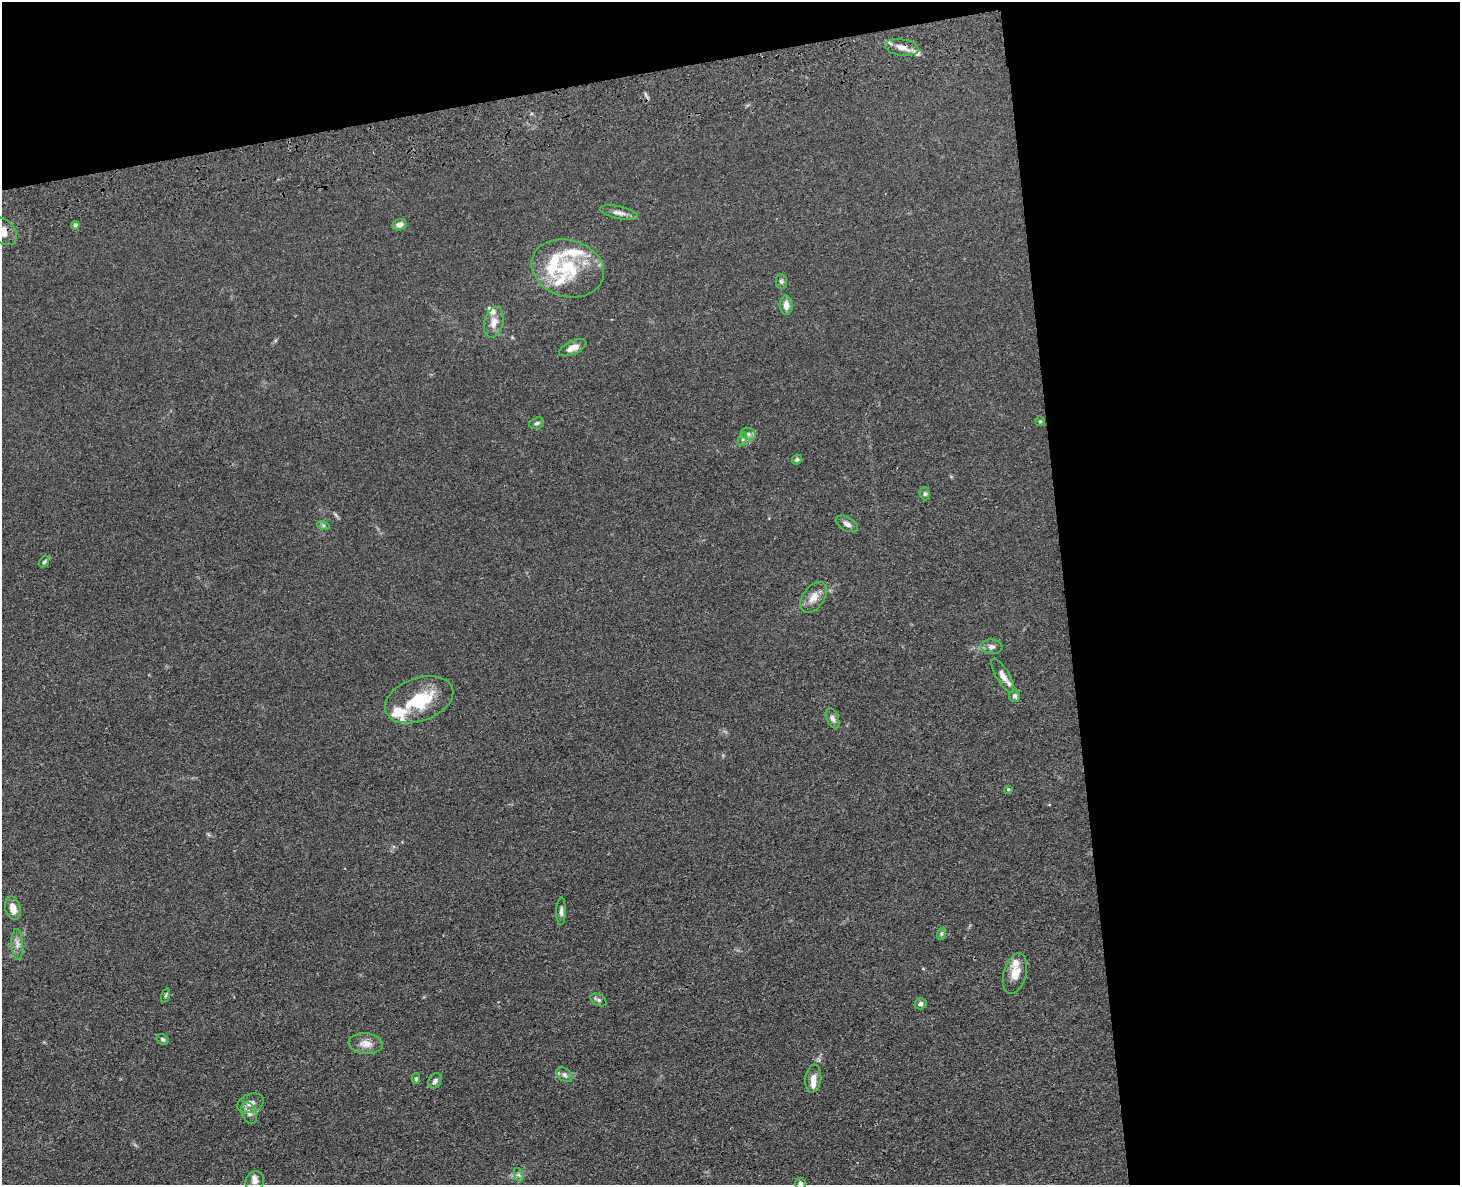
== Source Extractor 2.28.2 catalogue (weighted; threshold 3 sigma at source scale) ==
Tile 3 of 3 x 4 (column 3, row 1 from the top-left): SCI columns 3185-4642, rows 3665-4847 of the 4800 x 4963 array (HDU 1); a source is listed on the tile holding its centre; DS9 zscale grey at full resolution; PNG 1462 x 1187 px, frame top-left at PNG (2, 2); each listed source drawn as its Kron ellipse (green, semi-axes under 4 px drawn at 4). Shown black and unused: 33% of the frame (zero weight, under 3 of 4 exposures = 6% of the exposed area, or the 3 px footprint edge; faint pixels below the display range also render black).
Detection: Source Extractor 2.28.2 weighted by HDU 2 'WHT'; one run over the whole footprint, this tile lists its part. Background 0.0683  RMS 0.0059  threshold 0.0265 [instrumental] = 3 sigma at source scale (4.5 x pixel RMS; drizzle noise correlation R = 1.50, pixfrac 1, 0.05/0.05 arcsec/px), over >= 5 px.
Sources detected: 59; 14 inside a brighter listed object's ellipse — not listed separately; the other 45 listed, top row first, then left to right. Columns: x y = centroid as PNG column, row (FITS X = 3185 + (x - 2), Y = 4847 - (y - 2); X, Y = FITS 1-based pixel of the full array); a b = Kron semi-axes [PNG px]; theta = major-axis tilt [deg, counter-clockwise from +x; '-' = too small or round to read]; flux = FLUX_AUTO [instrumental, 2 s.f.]
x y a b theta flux
902 47 17 8 -9 4.8
619 213 19 6 -12 3.1
75 225 4 4 - 1.3
399 225 7 5 14 3.1
2 231 17 11 -41 6.5
568 268 37 28 -16 34
781 281 7 5 -89 1.2
786 305 10 6 -89 3.8
494 322 16 9 75 5
573 348 15 6 25 4.6
1040 421 5 4 - 0.64
537 423 7 5 18 1.3
748 434 8 6 -22 1.8
743 439 7 4 72 1.1
797 459 5 4 - 1
925 494 7 5 -76 1.1
847 524 12 6 -29 2.5
323 525 6 4 -18 0.94
44 562 6 4 53 0.96
813 597 17 10 54 5.5
991 647 11 7 -5 2.1
1003 676 19 6 -59 3.8
1015 696 6 5 - 1.6
419 700 35 21 20 26
832 718 10 6 -66 2.1
1008 789 3 3 - 0.58
13 908 12 7 -75 5.2
561 911 14 4 88 2
941 934 6 4 72 0.94
17 944 15 6 -87 3
1015 974 21 11 75 7.7
166 995 7 3 71 0.79
599 1000 8 5 -27 1.2
921 1004 6 5 - 1.7
162 1039 6 5 - 0.96
366 1044 17 10 -4 5.3
564 1075 9 6 -40 1.8
416 1078 5 4 - 1
813 1079 14 8 83 4.3
435 1081 8 6 56 1.9
250 1103 14 9 22 3.9
249 1113 11 7 -68 2.6
519 1175 7 4 -71 1.2
255 1181 10 9 - 3.2
800 1184 6 5 - 2.2
Overlapping masked pixels (flux is a lower limit): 1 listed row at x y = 902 47
Isophote crosses this tile's border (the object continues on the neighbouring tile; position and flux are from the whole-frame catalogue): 2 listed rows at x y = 2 231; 800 1184